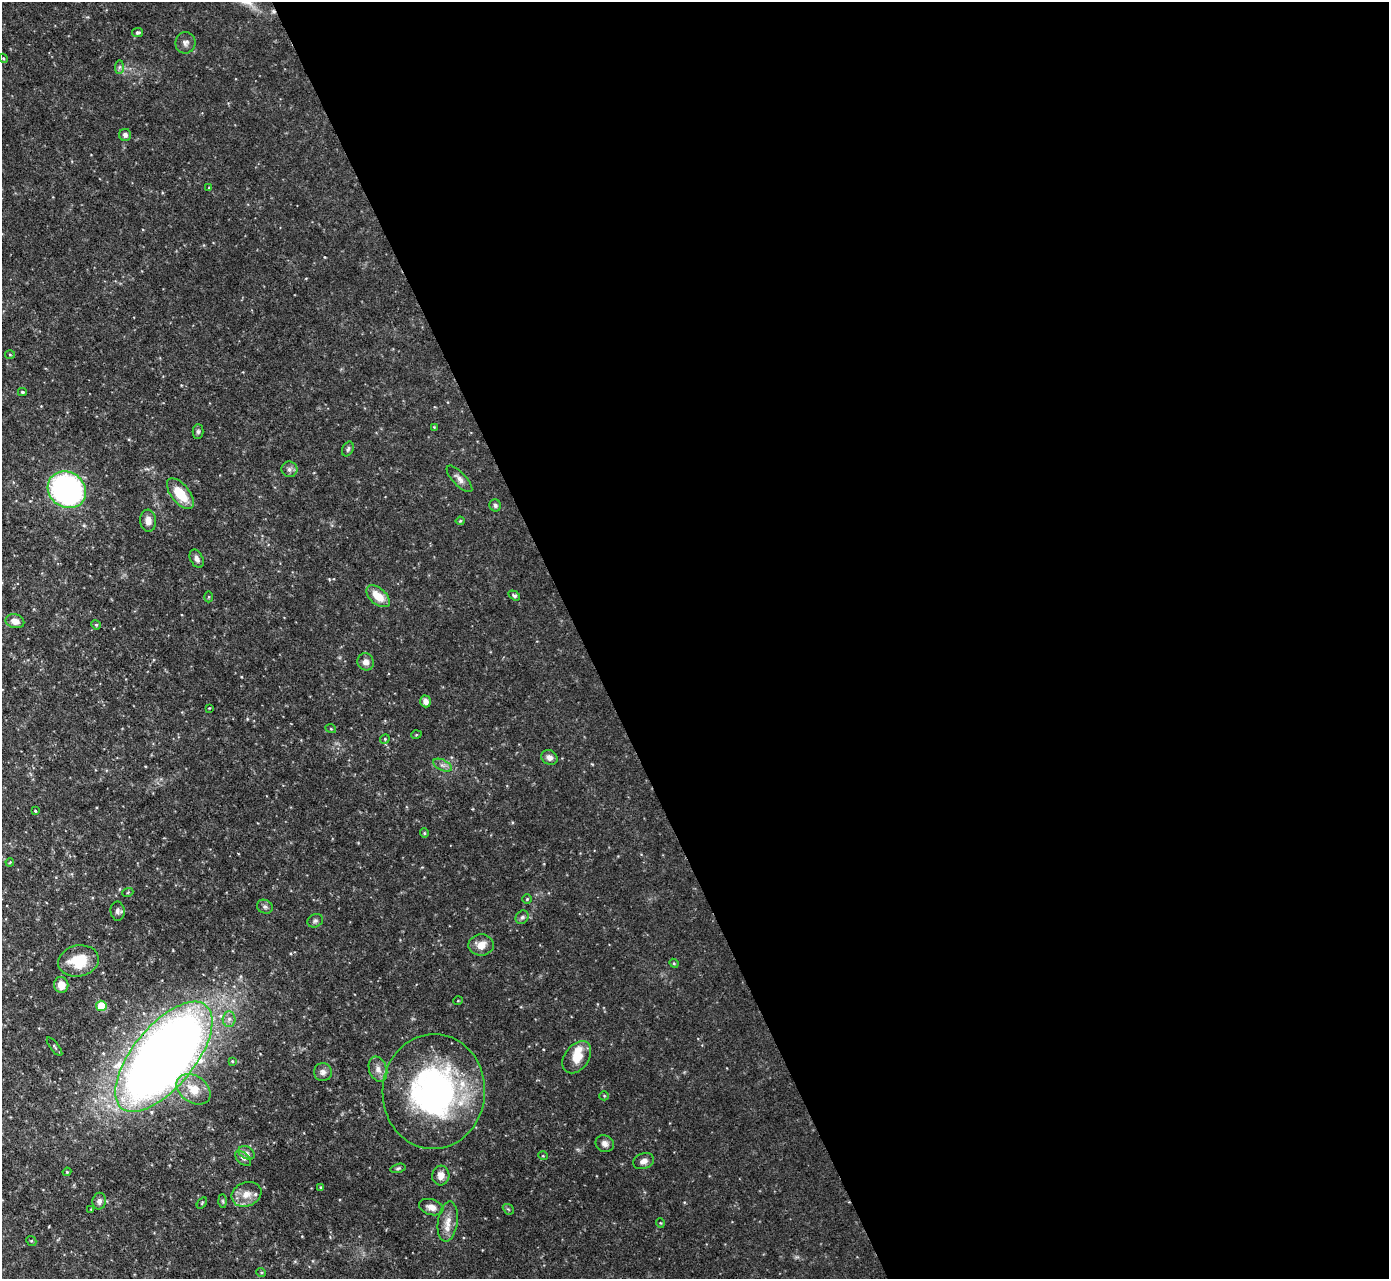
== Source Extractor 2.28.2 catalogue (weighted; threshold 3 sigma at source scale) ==
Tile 8 of 4 x 4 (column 4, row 2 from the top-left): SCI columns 4164-5550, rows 2703-3979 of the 5551 x 5536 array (HDU 1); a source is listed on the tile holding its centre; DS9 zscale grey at full resolution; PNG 1391 x 1281 px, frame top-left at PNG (2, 2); each listed source drawn as its Kron ellipse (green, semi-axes under 4 px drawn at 4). Shown black and unused: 58% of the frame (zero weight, under 3 of 4 exposures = <1% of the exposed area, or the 3 px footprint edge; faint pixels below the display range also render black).
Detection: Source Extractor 2.28.2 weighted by HDU 2 'WHT'; one run over the whole footprint, this tile lists its part. Background 0.0852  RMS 0.0051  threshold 0.0229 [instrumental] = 3 sigma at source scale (4.5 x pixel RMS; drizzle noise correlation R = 1.50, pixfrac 1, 0.05/0.05 arcsec/px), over >= 5 px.
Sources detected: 80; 1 cosmic-ray / hot-pixel residue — neither listed nor drawn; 2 inside a brighter listed object's ellipse — not listed separately; the other 77 listed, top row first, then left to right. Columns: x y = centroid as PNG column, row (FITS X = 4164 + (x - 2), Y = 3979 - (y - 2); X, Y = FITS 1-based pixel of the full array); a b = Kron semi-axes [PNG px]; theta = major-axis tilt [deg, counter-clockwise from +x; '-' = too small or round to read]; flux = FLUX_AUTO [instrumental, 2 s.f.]
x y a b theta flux
138 32 5 4 - 1
185 43 11 10 - 2.3
3 58 5 3 - 0.49
119 67 7 4 89 1.1
125 135 6 6 - 1.5
209 188 4 4 - 0.57
10 354 5 3 - 0.49
22 392 4 3 - 0.66
434 427 4 4 - 0.45
198 431 7 5 89 0.99
348 449 8 5 63 1.1
289 469 8 8 - 1.9
459 479 17 6 -46 2.9
67 490 20 17 -37 120
180 494 18 9 -51 14
495 505 6 5 - 1.3
148 521 11 8 -85 3.7
460 521 4 4 - 0.55
197 559 10 6 -63 2
514 595 6 4 -31 1
378 596 14 8 -41 8.9
209 597 5 3 - 0.45
15 621 9 6 -13 3.6
96 625 5 4 - 0.68
366 662 9 8 - 2.6
426 701 6 5 - 2.4
209 708 3 3 - 0.37
331 729 5 3 - 0.46
416 735 5 3 - 0.47
385 739 5 4 - 0.66
549 757 8 7 - 2.4
442 765 10 5 -26 1.8
35 811 4 3 - 0.46
424 833 5 4 - 0.59
10 862 4 3 - 0.43
128 892 5 3 - 0.48
527 899 5 5 - 0.65
265 907 8 6 -25 1.4
118 911 9 7 -86 1.6
522 917 7 6 - 1.2
315 921 8 6 25 1.3
481 945 12 10 3 5.4
78 961 20 15 11 15
674 963 5 4 - 0.57
61 985 8 7 - 5.4
458 1001 5 3 - 0.39
101 1006 5 5 - 17
229 1019 7 6 - 1.9
54 1047 11 3 -52 0.79
164 1057 66 31 51 800
577 1057 18 12 54 8.8
232 1061 3 3 - 0.43
378 1069 13 8 -70 3.6
323 1072 9 9 - 2.2
194 1089 19 13 -36 9.5
434 1091 57 51 87 130
604 1096 5 4 - 0.59
605 1144 9 8 - 2.3
247 1153 9 6 -30 1.8
543 1156 5 3 - 0.41
243 1158 9 5 -42 1.5
644 1161 11 7 21 2.8
398 1168 7 4 14 0.88
67 1172 4 4 - 0.55
441 1175 10 8 85 3.7
321 1187 4 3 - 0.54
246 1194 15 12 21 5.9
99 1201 8 6 78 1.6
223 1201 6 4 -88 0.71
202 1203 6 3 54 0.52
431 1207 12 7 -17 3.4
91 1209 3 3 - 0.35
508 1209 6 4 -42 0.69
448 1222 20 10 82 6
660 1223 5 3 - 0.4
31 1241 5 4 - 0.63
261 1272 5 3 - 0.51
Overlapping masked pixels (flux is a lower limit): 1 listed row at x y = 164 1057